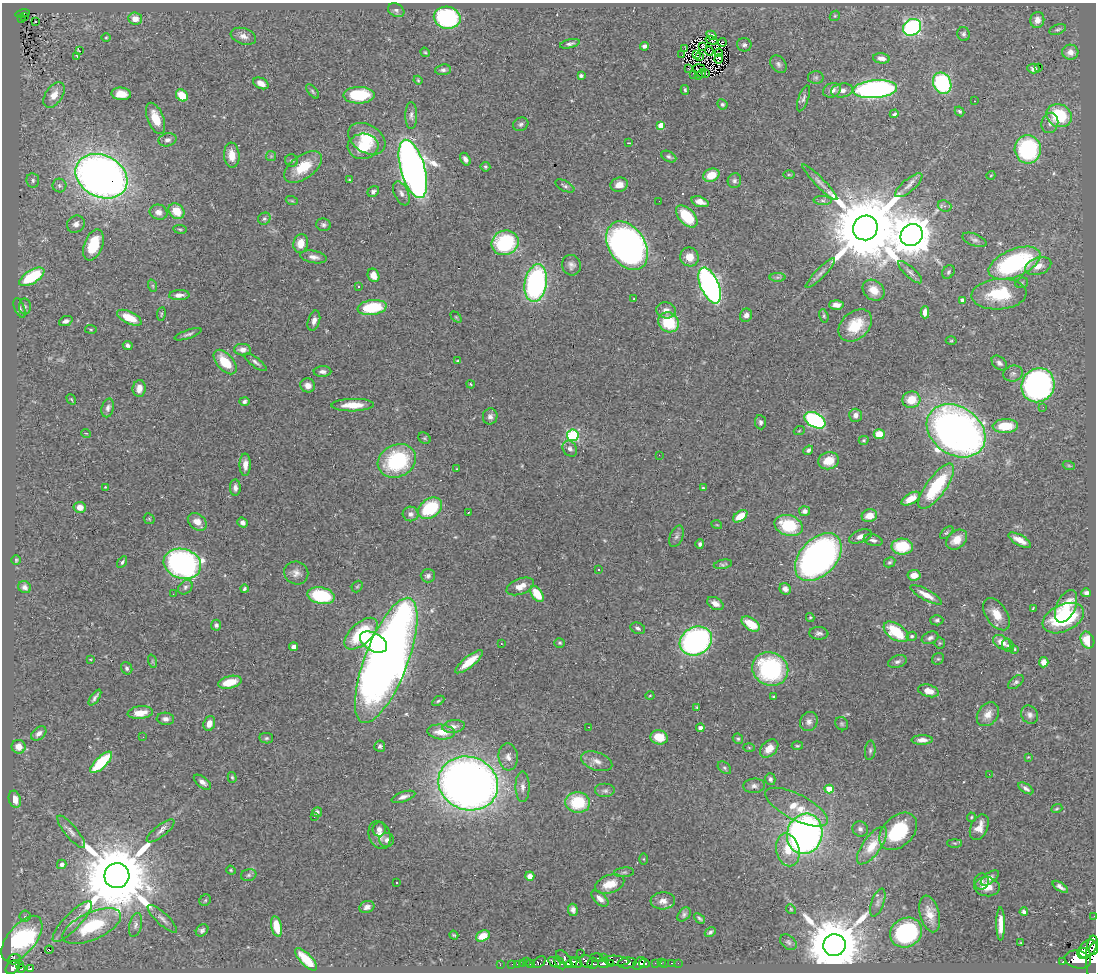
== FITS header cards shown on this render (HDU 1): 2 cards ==
NAXIS1  =                 1094
NAXIS2  =                  970

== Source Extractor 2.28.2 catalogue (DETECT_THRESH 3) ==
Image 1094 x 970 px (HDU 1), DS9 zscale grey, 1 PNG px = 1 image px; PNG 1098 x 974 px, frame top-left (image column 1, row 970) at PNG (2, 3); each listed source drawn as its Kron ellipse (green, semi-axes under 4 px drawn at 4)
Background 0.612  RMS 0.029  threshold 0.086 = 3 sigma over >= 5 px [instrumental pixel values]
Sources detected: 421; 2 with non-positive FLUX_AUTO (blend fragments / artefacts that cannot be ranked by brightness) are neither listed nor drawn; the other 419 listed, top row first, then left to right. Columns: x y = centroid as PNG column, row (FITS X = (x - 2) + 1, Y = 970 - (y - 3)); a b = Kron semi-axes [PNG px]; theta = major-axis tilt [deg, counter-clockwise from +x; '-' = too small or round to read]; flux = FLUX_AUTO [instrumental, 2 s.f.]
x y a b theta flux
396 10 9 6 -28 5.7
23 13 7 3 12 75
835 16 5 4 - 2.5
25 17 4 2 - 7
447 18 13 11 -12 220
21 19 3 2 - 15
135 19 7 6 - 18
1037 20 8 7 - 15
35 22 3 3 - 2.9
912 27 9 8 - 370
1058 29 9 5 22 4
963 34 7 6 - 5.1
712 35 5 3 - 8.4
243 36 13 8 -18 12
106 38 5 3 - 1.8
712 40 6 2 -18 4.2
722 42 4 3 - 8.2
570 44 10 4 13 5.2
744 45 7 6 - 6.1
644 46 4 4 - 5.4
703 46 3 2 - 2.1
685 49 2 2 - 1
80 51 3 3 - 9.3
709 51 5 2 - 0.33
425 52 5 4 - 2.1
1070 52 8 7 - 14
719 53 4 2 - 1.2
682 55 2 2 - 1.5
696 55 3 2 - 1
700 56 3 2 - 0.85
77 57 3 2 - 6.5
881 58 8 5 -8 12
719 59 5 2 - 0.015
778 64 10 7 -51 7
1039 67 3 2 - 20
1034 68 6 5 - 7.7
689 69 3 2 - 2
699 69 6 2 4 1
443 70 8 5 5 5.3
702 73 4 2 - 1.9
706 74 2 2 - 1.2
693 75 2 2 - 2.1
698 75 3 2 - 6
581 76 4 3 - 5.4
816 77 8 6 0 4.3
418 80 4 4 - 2.1
261 83 8 5 -26 14
942 83 11 9 -66 180
875 89 22 9 5 560
685 90 5 3 - 3.1
832 90 9 7 25 11
842 90 11 7 9 12
313 91 8 4 -50 3.4
121 94 10 6 -5 26
54 95 14 8 56 23
182 95 6 5 - 36
359 95 15 8 1 89
804 98 13 5 71 6
974 101 3 2 - 1.1
722 104 5 5 - 3.6
960 111 5 4 - 3.7
894 114 4 3 - 3.4
411 115 13 6 -90 7.9
1059 116 13 11 -28 100
156 118 16 8 -68 34
1050 123 10 8 74 10
521 124 8 6 27 5.3
661 125 4 4 - 25
367 139 20 14 -32 55
167 140 9 6 13 6.8
629 143 3 2 - 1.4
363 146 15 13 6 55
1028 149 14 13 - 220
232 155 13 7 -85 24
271 156 5 5 - 2.6
669 157 8 5 -27 4.6
465 159 7 4 -58 8.6
292 160 6 6 - 4.1
303 167 21 11 36 53
485 167 5 5 - 3.1
413 169 30 12 -74 1800
711 175 8 6 24 41
789 175 6 4 -1 2.2
991 175 4 3 - 1.5
101 176 27 21 -27 1700
33 180 7 6 - 5.4
349 180 3 3 - 1.7
734 181 7 6 - 5.8
820 182 24 4 -46 11
619 185 9 7 15 16
909 185 17 6 40 12
59 186 7 7 - 5.6
565 186 10 5 -26 5
373 192 6 5 - 5.9
401 193 13 7 -66 9.9
823 200 9 4 -1 5
292 201 6 4 -19 2.2
659 201 2 2 - 3
700 202 9 5 -18 15
945 206 7 5 -19 6
176 211 9 7 -45 35
158 212 9 7 -19 11
687 216 13 7 -46 89
264 219 6 5 - 3.9
76 224 9 8 - 9.4
323 225 7 6 - 4.9
865 228 12 12 - 28000
180 229 7 3 -9 2.4
912 235 12 10 41 7100
974 240 13 6 -21 7.3
301 243 9 7 79 24
505 243 14 12 22 170
93 245 16 9 70 82
627 246 26 18 -57 1100
313 257 13 6 -10 11
689 257 9 9 - 24
1014 263 27 13 22 290
571 265 10 9 - 9.1
1038 266 13 8 18 20
910 272 15 5 -42 7.6
948 272 7 5 54 4
820 273 20 5 46 9.1
373 275 7 5 -65 24
32 277 14 6 32 130
778 277 8 4 0 4.1
536 283 19 11 80 420
1022 283 6 5 - 3
153 286 6 4 -71 2.7
710 286 19 9 -66 780
358 287 3 3 - 1.9
874 290 12 9 -41 25
999 294 27 15 4 100
179 295 10 5 3 11
634 299 3 2 - 1.4
962 300 4 3 - 6.8
836 305 7 5 -2 12
25 306 8 6 -88 5.2
372 307 14 7 7 98
20 308 10 5 -68 5.2
666 310 10 8 -10 13
925 312 6 4 89 13
161 314 7 3 81 2.3
746 315 7 6 - 11
824 316 7 4 -74 2.9
456 317 6 4 -45 2.4
129 318 13 6 -25 40
66 321 7 5 22 6.7
314 321 10 6 73 9.9
669 322 11 9 -40 90
855 325 19 13 42 59
91 329 5 3 - 2
188 334 14 4 19 5.4
951 341 5 3 - 2.1
128 345 5 4 - 6.2
242 350 8 5 -1 10
458 361 4 3 - 2.4
225 362 15 8 -48 51
256 362 13 4 -37 6.3
999 363 9 6 -41 6.7
322 372 9 5 1 7.5
1013 374 10 8 16 7.5
471 384 4 3 - 2
308 385 7 7 - 14
1038 385 17 16 - 710
139 388 8 6 83 13
71 399 5 3 - 2.1
911 400 9 8 - 35
244 402 5 4 - 4.9
353 405 21 6 1 33
1043 407 3 3 - 2
108 408 9 6 76 7.6
855 415 6 6 - 9.4
490 416 8 7 - 8
815 420 11 7 -30 310
760 422 7 5 -83 6.4
1005 426 13 7 3 52
799 431 5 3 - 1.7
956 431 31 24 -34 1300
86 433 5 3 - 1.4
879 434 5 5 - 33
573 435 6 5 - 200
424 438 6 5 - 2.9
864 440 5 4 - 3
570 449 8 7 - 7.8
808 450 5 4 - 4.6
659 455 2 2 - 1
397 461 20 16 26 180
828 461 10 8 15 34
245 465 11 5 -90 14
1069 466 6 4 -19 2.5
457 469 4 2 - 1.5
936 486 27 9 54 140
105 487 4 4 - 1.7
235 488 8 5 -88 8.2
703 488 3 3 - 2.2
911 499 10 5 30 30
80 507 6 5 - 15
430 508 13 9 35 120
805 511 5 5 - 8.1
469 512 3 2 - 1.7
411 514 8 7 - 9.4
740 516 8 5 35 32
869 516 8 6 16 24
149 519 6 5 - 2.4
197 522 10 7 -39 16
243 522 5 4 - 6.5
717 525 5 3 - 1.7
789 525 14 10 -17 95
947 533 8 4 41 3.6
677 536 11 6 68 6.6
860 536 12 6 22 11
873 540 9 5 -16 6.9
957 540 12 8 42 28
1020 540 13 5 -29 21
700 544 5 4 - 4.5
902 547 10 8 -1 76
818 557 28 18 47 850
16 560 5 4 - 2.3
122 562 6 4 57 3.9
890 562 6 4 29 3.4
182 564 19 15 -16 550
723 564 9 4 10 3.9
598 570 3 2 - 2.1
296 573 12 11 - 13
914 575 6 5 - 22
428 576 7 6 - 6.9
357 586 6 5 - 2.7
520 586 14 7 21 20
25 587 7 5 -27 7.8
185 587 8 6 46 5.6
244 589 4 3 - 3.5
785 589 6 5 - 10
1086 593 5 4 - 5.7
173 594 2 2 - 3.7
537 594 9 5 -54 47
926 595 18 5 -29 22
321 596 14 8 -12 110
715 603 9 6 -29 14
1066 606 17 9 65 35
1033 608 3 2 - 1.7
997 614 18 10 -55 30
810 617 4 4 - 2.3
1063 618 22 13 25 160
937 620 6 5 - 4
751 624 10 6 -34 51
216 625 5 5 - 4.8
638 628 8 5 -22 5.6
896 632 14 7 -35 79
819 633 9 6 -4 6.5
361 634 20 10 43 120
912 636 5 4 - 3.2
930 638 9 5 23 6.9
1087 640 9 6 -67 48
696 641 17 13 29 520
374 642 15 9 -30 150
1002 642 10 6 -30 20
560 643 5 4 - 2.9
940 643 5 5 - 2.7
501 644 3 2 - 1.2
1008 645 7 5 -57 4.3
294 647 4 4 - 13
1015 649 3 3 - 1.9
90 659 4 2 - 1.4
938 659 6 5 - 3.1
386 660 66 21 69 2600
152 661 7 4 -72 3.1
897 661 9 6 20 6.1
469 662 17 5 39 38
1044 662 5 4 - 13
127 668 6 5 - 4.9
770 669 18 16 -26 230
230 682 12 6 13 45
1016 682 9 5 39 4.8
928 691 10 6 -15 22
650 695 4 3 - 1.6
773 697 3 3 - 3.8
95 698 9 3 54 5.5
438 701 7 4 32 3.1
697 707 4 3 - 2.1
140 713 12 6 7 30
988 714 13 9 52 19
1030 715 9 8 - 8.2
165 719 9 6 -5 9
809 722 10 8 63 9.4
209 723 7 5 72 14
842 724 7 6 - 3.5
454 726 11 6 8 9
589 727 3 2 - 2.3
700 728 4 4 - 12
441 732 14 7 -6 27
39 733 9 6 40 8.3
143 737 2 2 - 1.1
659 737 9 7 -14 39
266 738 7 5 -10 3.6
738 739 5 5 - 3
922 740 10 5 2 11
380 746 6 5 - 4.6
797 746 6 3 4 2.3
19 747 7 6 - 17
749 748 6 4 -2 2.3
769 749 10 7 45 21
870 750 9 5 84 4.6
508 757 13 9 -84 15
1028 757 3 3 - 1.5
597 761 16 9 -19 16
101 762 14 5 45 120
724 768 7 5 -41 4.2
989 774 2 2 - 15
232 777 5 4 - 2.9
770 779 6 5 - 5.6
202 782 10 5 -38 9.2
468 783 30 26 -20 2200
754 786 11 7 5 8.8
523 787 15 7 -89 12
1026 788 8 4 -32 6
829 789 5 4 - 35
605 791 10 7 0 7
403 797 12 5 18 8.7
15 799 9 6 -74 20
578 802 12 10 -4 92
797 807 34 12 -27 48
1057 809 6 3 20 2.2
317 812 5 5 - 5.3
314 817 2 2 - 1.1
971 817 4 4 - 2.2
979 827 13 8 65 22
379 829 7 6 - 9.7
860 829 8 7 - 6.8
161 831 17 6 38 11
898 831 22 15 44 140
71 832 20 6 -50 12
805 834 20 17 73 1100
380 835 14 10 -69 17
387 840 7 7 - 6.8
955 843 7 4 0 2.8
872 846 22 9 54 39
788 850 17 11 -77 36
644 859 5 3 - 1.8
62 864 5 4 - 9.1
231 870 5 4 - 2.2
624 872 10 5 5 4.4
249 875 8 6 16 4.9
117 876 12 12 - 28000
530 876 4 4 - 12
990 878 10 5 37 8.4
982 881 8 7 - 7.1
396 882 3 3 - 4.6
610 884 15 9 19 32
987 887 13 9 -6 24
1060 887 8 4 -34 6.8
600 899 10 5 -42 11
205 900 6 5 - 2.8
663 901 12 8 3 15
878 903 15 6 70 9.2
367 907 8 6 21 8
791 909 5 4 - 2.1
573 910 6 5 - 7.2
1024 912 4 3 - 4.8
930 914 19 9 -75 27
684 915 8 5 48 4.6
25 916 5 5 - 4
1094 916 3 2 - 7.7
699 918 6 3 -39 3.6
162 919 19 6 -43 10
72 922 27 8 46 26
1001 924 16 4 -90 19
136 925 12 6 76 8.1
92 926 31 13 24 120
277 927 10 5 -77 32
202 930 7 5 44 4.7
710 932 6 4 29 4
906 933 16 14 30 270
454 935 4 3 - 1.9
483 936 7 5 26 29
22 939 27 14 51 330
788 942 9 6 -40 4.8
1021 943 3 2 - 1.2
834 945 11 11 - 17000
1088 949 10 7 46 640
1093 949 6 3 71 490
49 950 4 3 - 29
580 953 2 2 - 5.4
1084 953 6 5 - 660
597 957 6 3 -2 140
603 957 2 2 - 13
564 958 10 5 -47 260
1093 958 23 7 -90 1300
14 959 7 5 16 58
306 959 14 5 -46 51
1078 959 13 8 -11 1900
587 961 7 6 - 580
616 961 13 5 -5 280
527 962 2 2 - 6.8
539 962 7 5 37 110
554 962 7 3 -35 23
661 962 3 2 - 18
1063 962 3 3 - 48
522 963 4 3 - 45
531 963 3 3 - 77
560 963 7 3 -54 250
572 963 6 4 30 280
576 963 6 5 - 370
593 963 5 5 - 230
604 963 5 4 - 340
610 963 4 3 - 88
627 963 9 5 5 650
639 963 7 5 48 420
644 963 5 3 - 310
655 963 2 2 - 11
665 963 2 2 - 9.6
672 963 3 2 - 11
678 963 2 2 - 6.3
20 964 4 3 - 38
512 964 2 2 - 7
517 964 3 2 - 10
500 965 2 2 - 6.2
13 967 8 5 39 240
21 969 4 3 - 130
30 969 4 3 - 28
At the frame edge (FLAGS 8, measured only in part): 3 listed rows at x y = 1094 916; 1093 949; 1093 958
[2 non-positive-flux detections neither listed nor drawn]